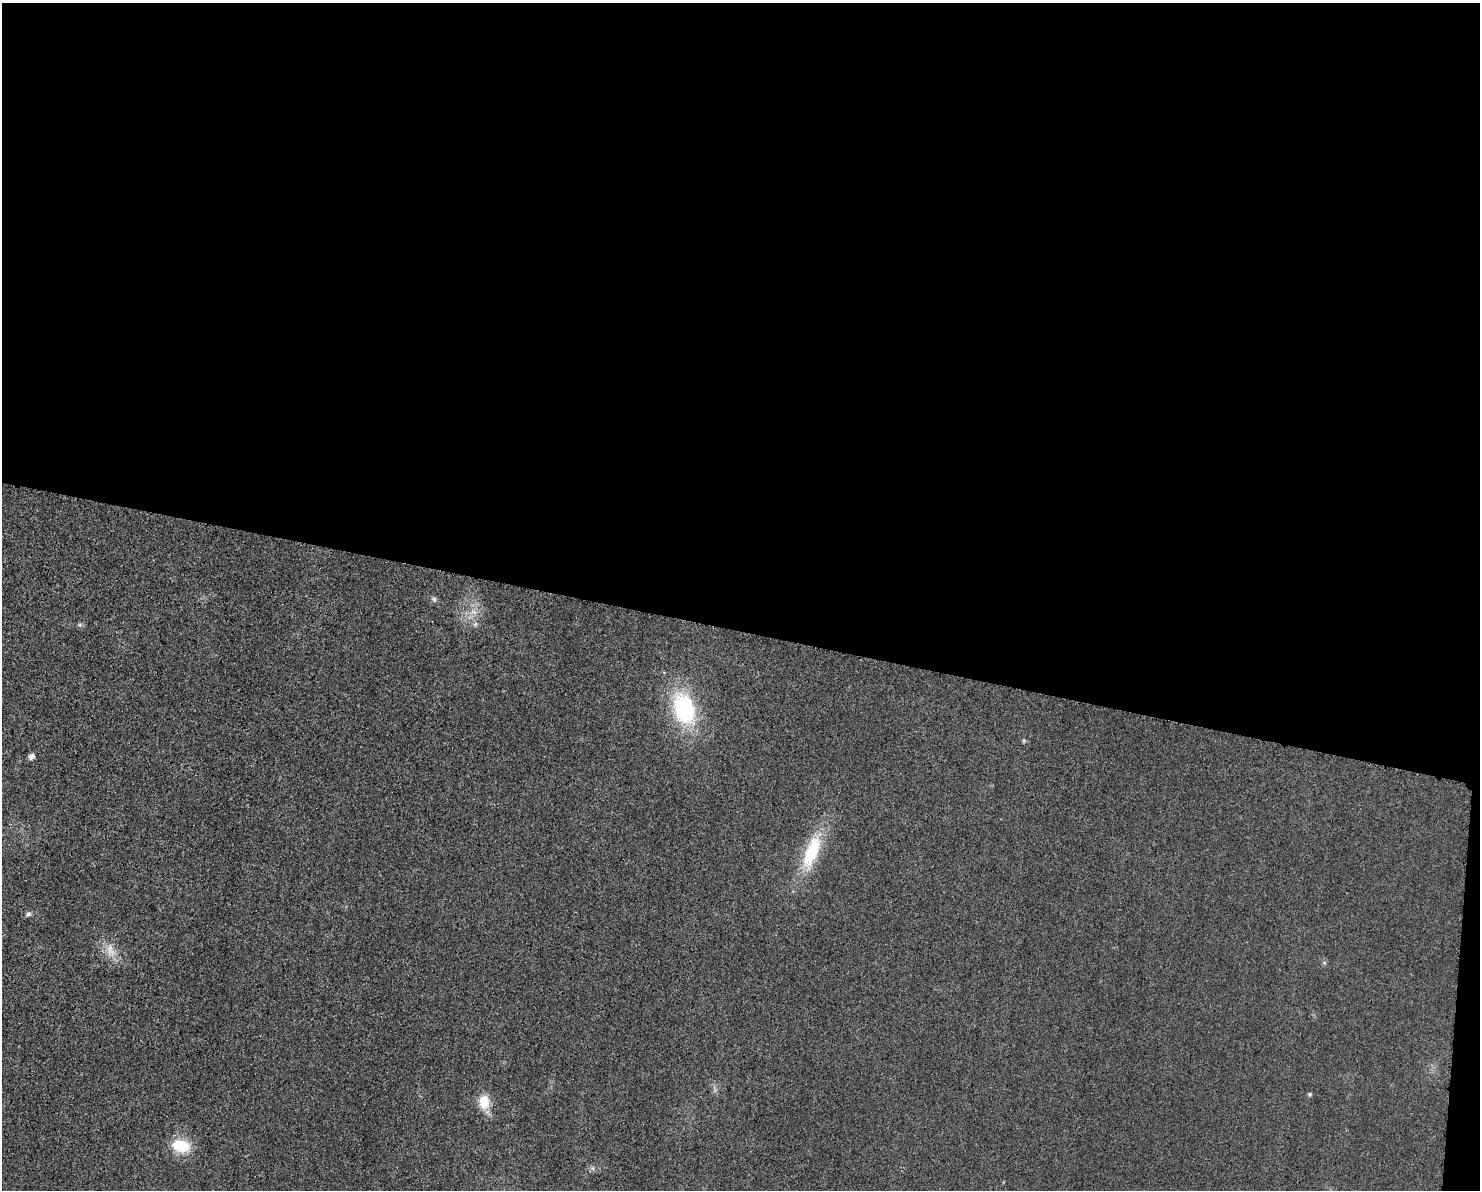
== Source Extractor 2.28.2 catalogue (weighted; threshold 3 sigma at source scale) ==
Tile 3 of 3 x 4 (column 3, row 1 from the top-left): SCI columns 3085-4562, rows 3582-4769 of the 4804 x 4790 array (HDU 1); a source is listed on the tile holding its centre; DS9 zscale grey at full resolution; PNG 1482 x 1192 px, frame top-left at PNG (2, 3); no overlay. Shown black and unused: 54% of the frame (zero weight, under 3 of 4 exposures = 2% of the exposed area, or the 3 px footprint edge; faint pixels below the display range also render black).
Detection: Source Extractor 2.28.2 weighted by HDU 2 'WHT'; one run over the whole footprint, this tile lists its part. Background 0.0257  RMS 0.006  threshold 0.0271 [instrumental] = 3 sigma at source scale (4.5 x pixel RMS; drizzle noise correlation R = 1.50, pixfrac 1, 0.05/0.05 arcsec/px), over >= 5 px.
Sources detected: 13; all 13 listed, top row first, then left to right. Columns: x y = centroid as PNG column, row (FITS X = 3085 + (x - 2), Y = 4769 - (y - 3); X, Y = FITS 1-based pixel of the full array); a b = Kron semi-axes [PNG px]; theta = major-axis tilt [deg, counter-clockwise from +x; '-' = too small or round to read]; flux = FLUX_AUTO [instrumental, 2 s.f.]
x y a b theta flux
434 599 8 6 -75 1.4
474 612 9 6 -24 2.8
475 624 7 4 45 1.3
80 625 6 4 -19 0.97
684 709 32 20 -73 61
1023 741 6 4 -89 0.8
32 756 8 6 43 2.4
812 852 52 18 69 33
28 914 7 6 - 1.6
110 950 22 10 -72 7.9
1310 1094 5 5 - 1.1
484 1102 17 12 -85 12
181 1146 22 14 -14 18